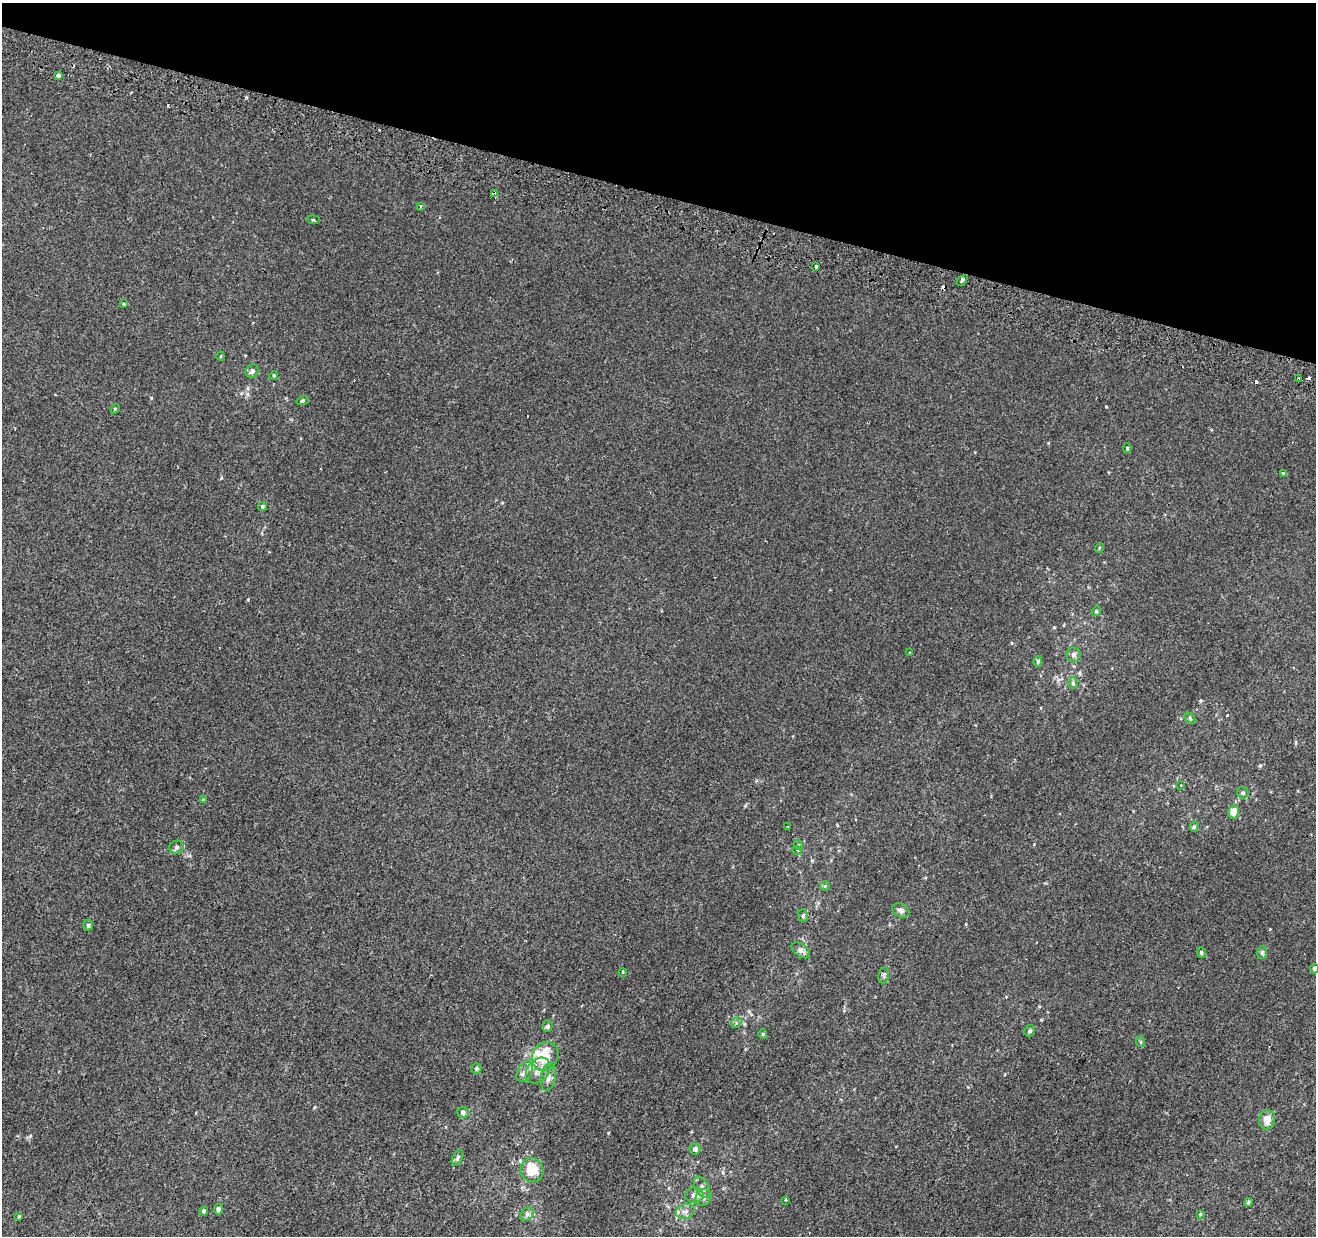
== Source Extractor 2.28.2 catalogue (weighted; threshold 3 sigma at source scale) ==
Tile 2 of 4 x 4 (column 2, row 1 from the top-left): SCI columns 1339-2652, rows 4025-5258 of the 5293 x 5519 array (HDU 1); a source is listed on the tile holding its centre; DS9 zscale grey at full resolution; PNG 1318 x 1238 px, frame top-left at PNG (2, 3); each listed source drawn as its Kron ellipse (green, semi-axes under 4 px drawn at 4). Shown black and unused: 16% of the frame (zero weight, under 2 of 3 exposures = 2% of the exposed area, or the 3 px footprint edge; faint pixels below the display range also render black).
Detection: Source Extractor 2.28.2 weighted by HDU 2 'WHT'; one run over the whole footprint, this tile lists its part. Background 0.00152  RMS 0.0029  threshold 0.0131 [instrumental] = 3 sigma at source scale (4.5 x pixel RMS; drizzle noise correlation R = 1.50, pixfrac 1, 0.0396/0.0396 arcsec/px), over >= 5 px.
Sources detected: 75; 3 cosmic-ray / hot-pixel residue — neither listed nor drawn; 4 inside a brighter listed object's ellipse — not listed separately; the other 68 listed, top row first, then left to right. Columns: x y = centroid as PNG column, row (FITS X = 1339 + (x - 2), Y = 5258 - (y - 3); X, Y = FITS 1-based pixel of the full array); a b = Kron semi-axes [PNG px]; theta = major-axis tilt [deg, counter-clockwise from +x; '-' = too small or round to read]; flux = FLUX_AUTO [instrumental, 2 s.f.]
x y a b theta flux
58 76 4 3 - 1.9
494 193 4 4 - 2
420 207 3 3 - 0.42
313 220 6 3 -8 0.38
816 267 3 3 - 0.79
962 280 6 3 46 1.4
123 304 3 3 - 0.28
221 356 5 3 - 0.29
252 371 7 6 - 0.97
274 375 4 3 - 0.25
1298 379 4 3 - 1.6
303 400 6 4 19 0.37
115 409 5 4 - 0.27
1127 448 5 4 - 0.38
1283 473 3 3 - 0.83
263 506 4 4 - 0.56
1099 548 5 3 - 0.27
1096 611 5 4 - 0.37
909 653 3 3 - 0.98
1074 654 7 7 - 0.93
1038 661 5 4 - 0.51
1073 683 6 5 - 0.48
1190 718 6 4 -48 0.44
1181 786 3 3 - 0.68
1243 793 6 5 - 0.71
203 800 4 4 - 0.24
1234 812 6 5 - 3.6
787 826 2 2 - 0.2
1194 826 5 4 - 0.53
798 845 4 4 - 0.33
176 847 7 6 - 0.76
797 850 5 4 - 0.52
825 886 5 5 - 0.35
901 910 9 6 -27 1.2
803 916 6 5 - 0.47
88 925 5 5 - 0.65
801 950 10 6 -37 1.2
1201 952 5 4 - 0.49
1262 952 6 5 - 0.54
1314 969 5 4 - 1.1
623 972 4 3 - 0.27
884 975 8 5 80 0.58
736 1023 6 4 49 0.48
548 1026 6 5 - 0.79
1030 1031 6 5 - 0.63
763 1034 4 4 - 0.31
1141 1042 5 3 - 0.33
545 1056 15 12 57 8.7
476 1069 5 5 - 0.54
538 1071 14 10 49 2.4
525 1072 11 7 60 1.5
548 1077 14 7 80 1.6
463 1112 6 5 - 0.91
1267 1120 10 8 80 2.5
695 1149 5 5 - 1.1
458 1158 8 5 61 0.71
532 1170 12 11 - 6.1
702 1187 12 6 -61 1.2
694 1195 9 7 3 1.6
703 1197 8 7 - 1.1
785 1200 3 3 - 0.49
1248 1202 4 4 - 0.53
218 1209 5 4 - 1.2
204 1211 4 4 - 0.77
685 1211 9 7 12 1.2
527 1214 7 6 - 0.8
1200 1214 3 3 - 0.27
19 1216 4 4 - 0.31
Overlapping masked pixels (flux is a lower limit): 2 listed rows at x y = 494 193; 1298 379
Isophote crosses this tile's border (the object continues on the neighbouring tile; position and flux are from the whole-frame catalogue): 1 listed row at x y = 1314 969